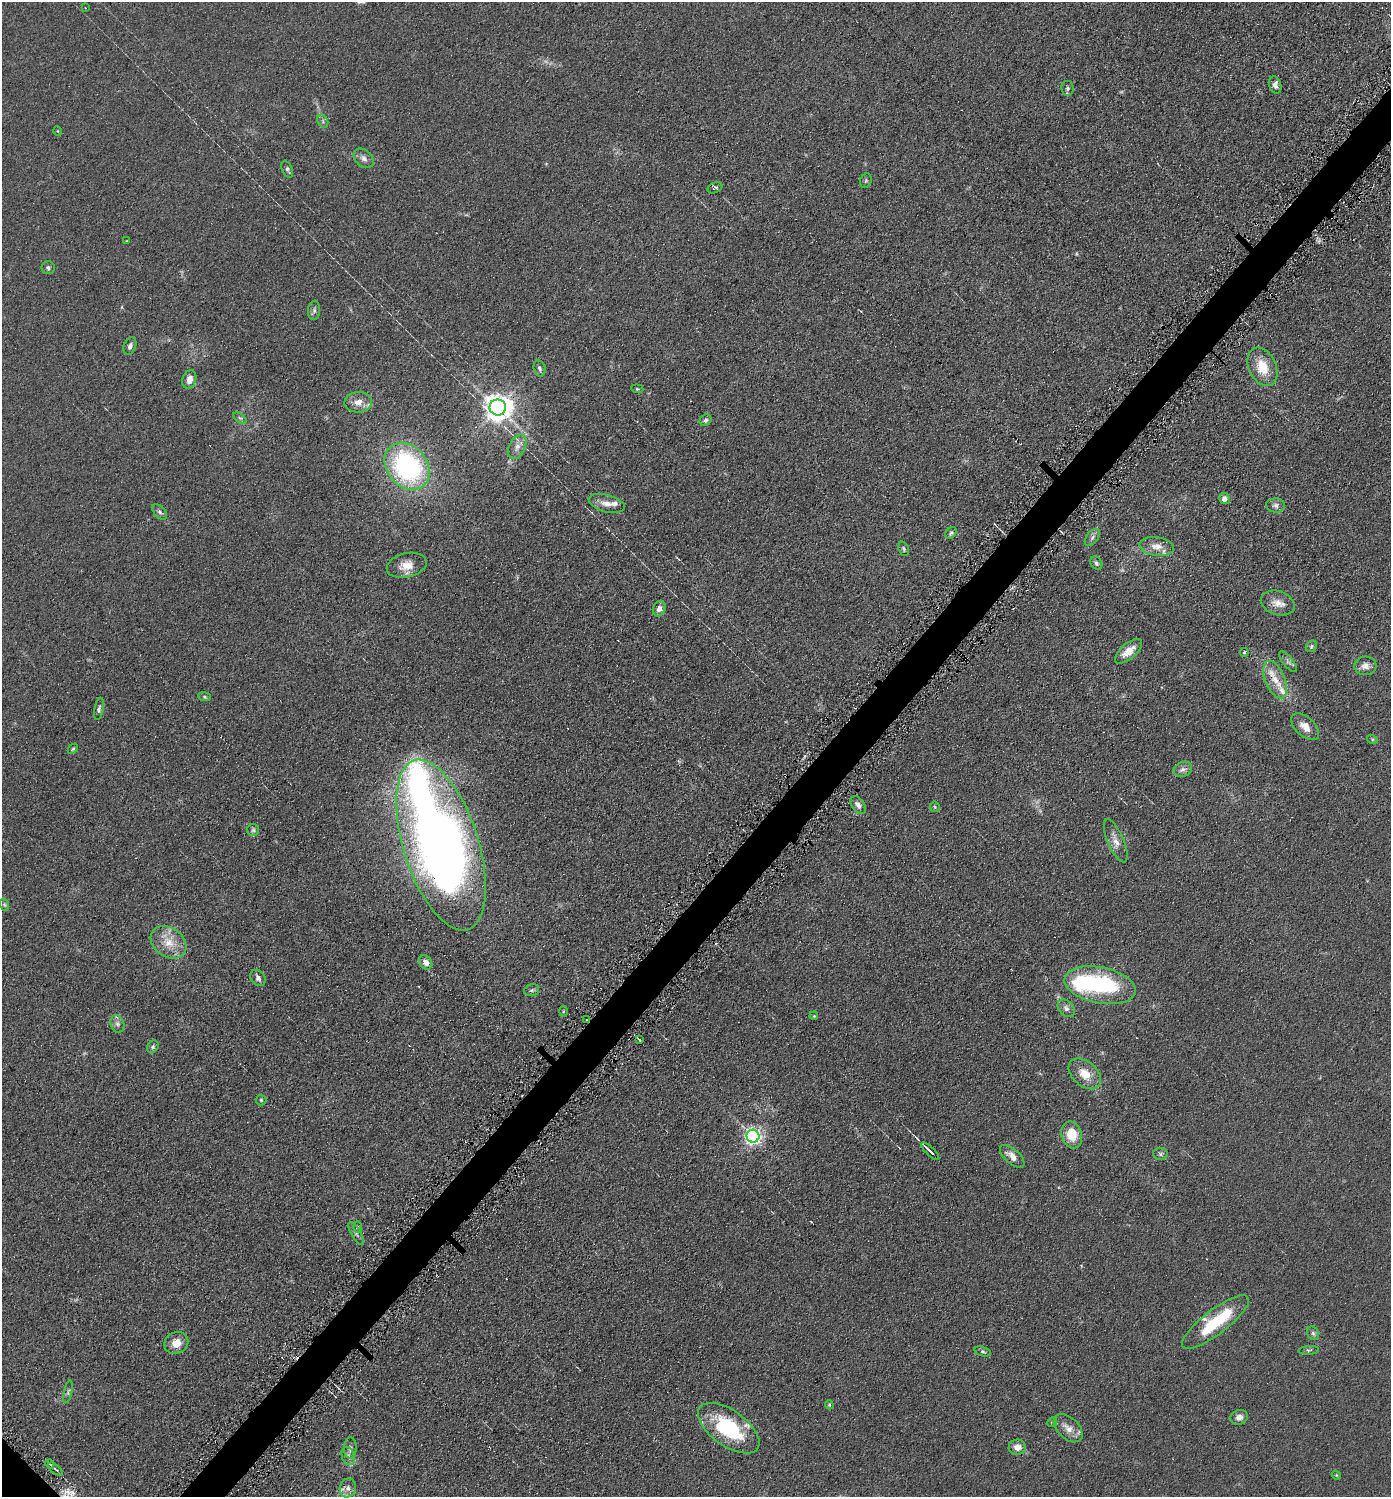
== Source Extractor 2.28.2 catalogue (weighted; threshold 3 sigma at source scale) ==
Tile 10 of 4 x 4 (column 2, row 3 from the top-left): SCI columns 1541-2929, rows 1504-2998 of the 6001 x 5999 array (HDU 1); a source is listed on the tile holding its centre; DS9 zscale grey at full resolution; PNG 1393 x 1499 px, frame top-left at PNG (2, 2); each listed source drawn as its Kron ellipse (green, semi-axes under 4 px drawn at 4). Shown black and unused: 3% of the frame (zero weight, under 4 of 8 exposures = <1% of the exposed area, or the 3 px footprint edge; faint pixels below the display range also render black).
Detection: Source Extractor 2.28.2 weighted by HDU 2 'WHT'; one run over the whole footprint, this tile lists its part. Background 0.0905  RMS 0.0079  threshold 0.0324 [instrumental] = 3 sigma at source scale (4.09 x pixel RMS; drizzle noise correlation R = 1.36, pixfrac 0.8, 0.05/0.05 arcsec/px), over >= 5 px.
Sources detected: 107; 1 too faint to see at this stretch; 3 inside a brighter object's white glare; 7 cosmic-ray / hot-pixel residue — neither listed nor drawn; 4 inside a brighter listed object's ellipse — not listed separately; the other 92 listed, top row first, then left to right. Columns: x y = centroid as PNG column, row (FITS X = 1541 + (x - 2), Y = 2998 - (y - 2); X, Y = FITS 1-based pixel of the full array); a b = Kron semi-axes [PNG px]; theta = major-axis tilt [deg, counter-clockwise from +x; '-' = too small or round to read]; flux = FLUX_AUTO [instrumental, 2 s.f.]
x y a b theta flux
85 8 2 2 - 0.56
1275 85 9 6 -71 3
1067 88 7 6 - 1.7
323 121 7 5 -62 1.4
58 131 5 3 - 0.57
364 158 11 8 -43 3.7
287 169 9 5 -66 1.6
866 181 7 5 69 1.2
715 188 8 5 25 1.7
126 241 3 2 - 0.42
48 268 7 6 - 1.6
314 310 10 6 84 2.1
130 346 9 6 69 2.7
1262 367 20 13 -65 16
540 368 8 6 -75 2.1
189 379 9 6 72 5.4
637 389 6 4 -7 0.86
358 402 14 10 5 6.6
498 407 8 8 - 880
240 418 7 4 -35 1.2
705 420 6 5 - 2
517 447 13 8 64 4.8
407 466 26 20 -50 120
1224 499 5 5 - 4.3
607 503 18 8 -15 6.4
1276 505 9 7 -4 2.8
160 512 9 5 -47 1.9
951 533 6 5 - 1.4
1092 537 10 5 53 2.6
1157 547 17 9 -8 7.1
904 549 7 5 -70 1.5
1096 563 7 5 -56 1.9
407 565 20 12 14 9.5
1278 603 17 12 -19 7.6
659 609 8 6 68 3.1
1311 646 6 5 - 1.3
1128 651 16 7 41 9.4
1244 652 4 4 - 0.9
1288 661 13 5 -51 2.2
1365 666 11 9 6 4.8
1275 680 20 10 -68 11
205 697 6 4 -8 1
99 709 11 4 80 1.9
1305 727 17 9 -43 7.5
1372 739 5 3 - 0.75
73 749 6 4 44 1.1
1183 769 9 7 22 3.1
858 805 10 6 -54 3.3
935 807 5 5 - 0.99
253 830 6 6 - 1.4
1116 841 23 8 -67 6.8
441 845 89 37 -72 680
5 905 6 4 -70 1.1
168 942 19 14 -36 13
426 962 8 6 -54 4.8
258 978 9 7 -55 2.9
1100 985 36 18 -11 64
532 990 8 5 16 1.6
1066 1008 10 7 -46 3.2
563 1011 5 3 - 0.76
814 1016 4 3 - 0.63
587 1020 3 2 - 0.61
117 1024 9 6 -73 2.4
639 1040 3 2 - 1.2
153 1047 6 5 - 1.5
1085 1074 19 12 -41 12
261 1100 5 5 - 0.99
1072 1135 14 10 -74 15
753 1136 6 6 - 290
930 1151 12 3 -44 7.2
1161 1154 7 6 - 1.6
1012 1156 15 7 -42 6.3
357 1227 6 4 90 1.1
356 1234 13 5 -60 2.3
1215 1322 41 12 38 43
1313 1333 7 5 -61 1.8
176 1343 12 10 30 8.4
1309 1350 10 4 4 1.2
983 1351 9 4 -15 1.3
68 1392 11 3 77 1.4
829 1405 5 3 - 0.87
1239 1417 9 7 20 3.9
1052 1422 5 4 - 0.94
729 1428 35 18 -36 57
1068 1428 17 10 -43 7
1017 1447 8 7 - 5.6
350 1448 11 6 89 2.4
348 1456 9 6 -74 2.7
50 1464 4 3 - 1.5
55 1469 9 2 -40 1
1336 1475 4 3 - 0.62
348 1488 9 8 - 4.3
Overlapping masked pixels (flux is a lower limit): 2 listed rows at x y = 441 845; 587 1020